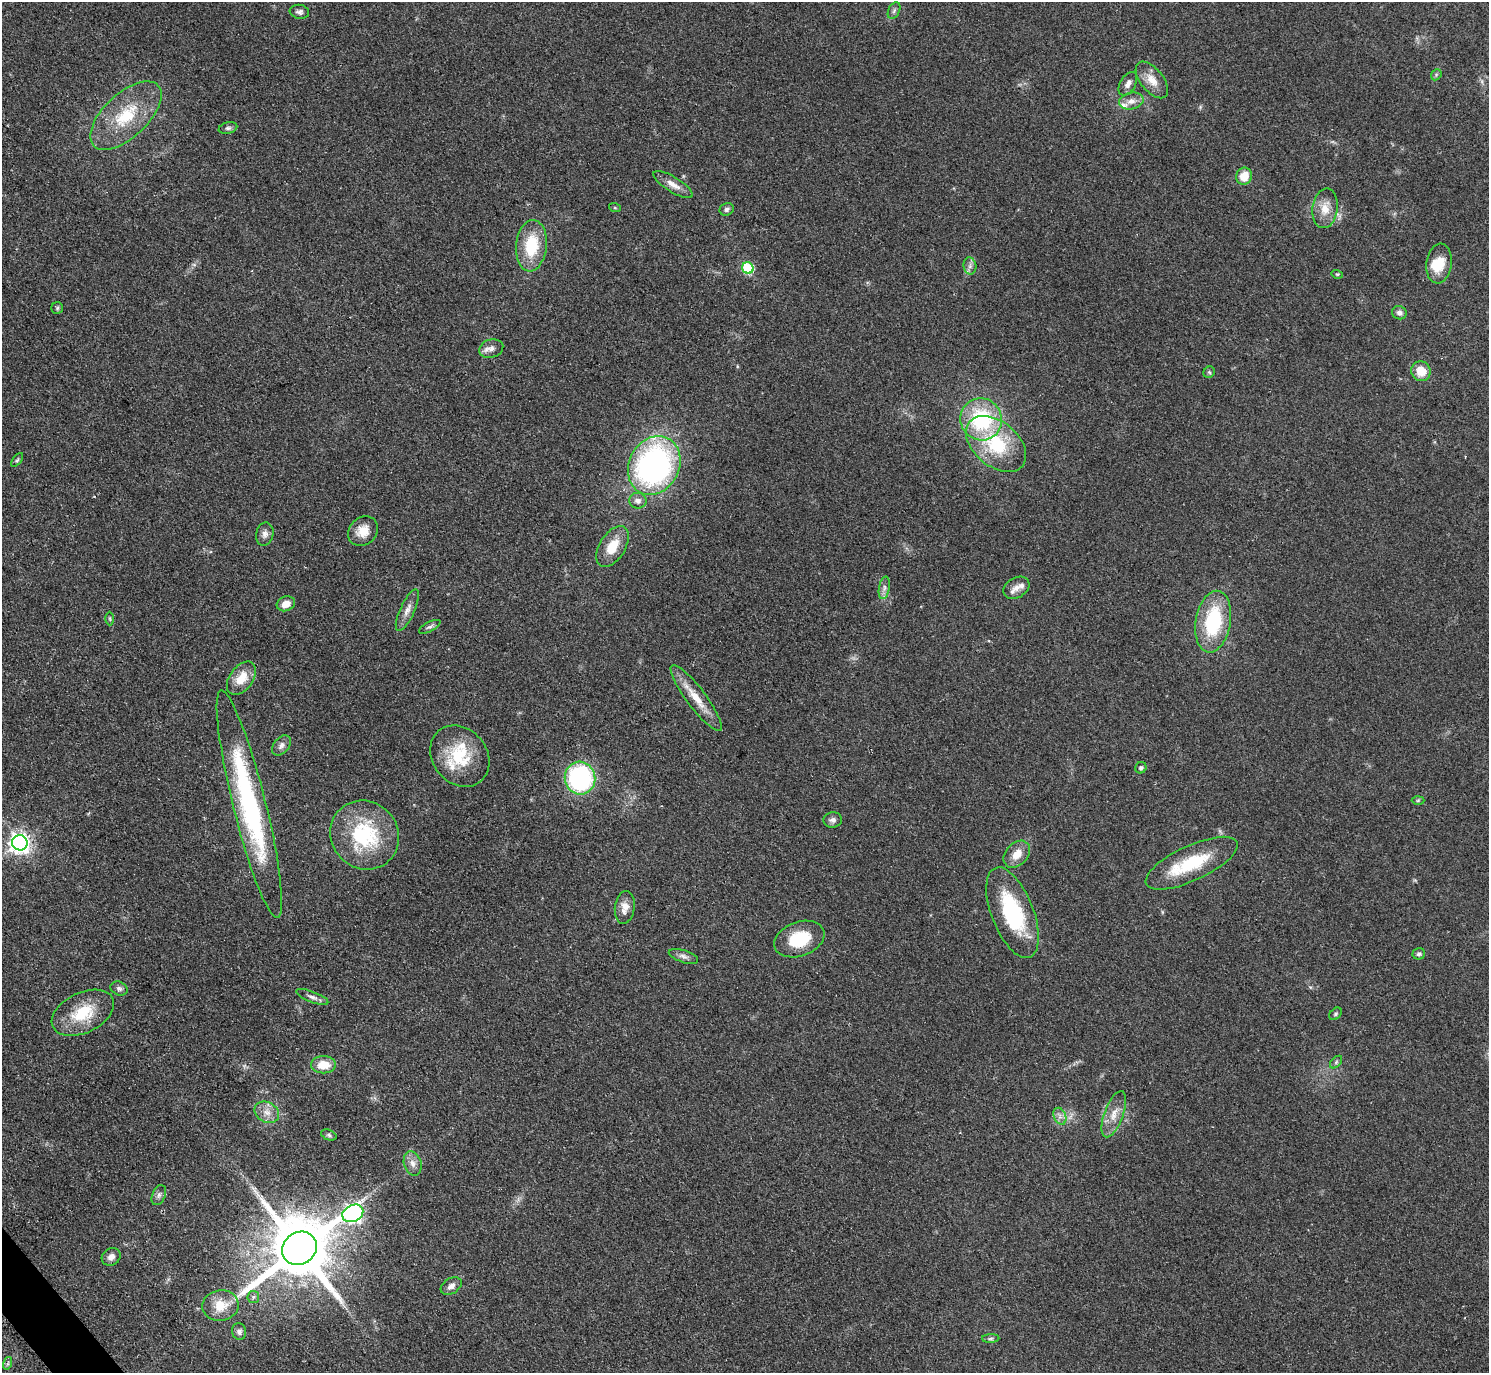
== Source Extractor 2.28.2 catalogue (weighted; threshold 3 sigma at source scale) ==
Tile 7 of 4 x 4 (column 3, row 2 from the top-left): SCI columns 2984-4470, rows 2907-4277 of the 5963 x 5961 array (HDU 1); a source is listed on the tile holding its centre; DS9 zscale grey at full resolution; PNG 1491 x 1375 px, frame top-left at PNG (2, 2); each listed source drawn as its Kron ellipse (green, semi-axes under 4 px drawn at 4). Shown black and unused: <1% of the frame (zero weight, under 2 of 3 exposures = <1% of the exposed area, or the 3 px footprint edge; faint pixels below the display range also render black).
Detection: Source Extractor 2.28.2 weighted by HDU 2 'WHT'; one run over the whole footprint, this tile lists its part. Background 0.0958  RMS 0.0085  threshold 0.0383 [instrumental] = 3 sigma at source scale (4.5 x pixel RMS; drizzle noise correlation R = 1.50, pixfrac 1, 0.05/0.05 arcsec/px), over >= 5 px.
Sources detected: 82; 1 inside a brighter object's white glare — neither listed nor drawn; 4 inside a brighter listed object's ellipse — not listed separately; the other 77 listed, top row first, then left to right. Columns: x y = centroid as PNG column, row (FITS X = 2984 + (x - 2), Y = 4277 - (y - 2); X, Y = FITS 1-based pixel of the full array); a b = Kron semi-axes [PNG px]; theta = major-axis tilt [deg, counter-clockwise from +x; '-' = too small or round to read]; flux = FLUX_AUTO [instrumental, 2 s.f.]
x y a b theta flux
894 11 9 5 64 2.1
299 12 10 7 -8 2.9
1436 75 6 4 48 1.3
1152 80 22 11 -51 11
1128 84 13 7 60 4.6
1131 101 12 8 11 6.5
126 116 44 22 43 46
228 128 9 5 14 2.2
1244 176 8 7 - 14
673 185 23 7 -31 8.1
615 208 6 4 -19 0.96
1325 208 20 12 83 14
727 209 7 6 - 2.2
531 246 26 15 84 37
1439 263 20 12 83 17
970 266 8 6 -80 3.1
748 268 6 5 - 51
1337 274 5 3 - 1
57 308 6 6 - 1.5
1399 313 7 6 - 3.5
491 349 12 9 18 5.3
1421 371 10 9 - 13
1209 372 6 5 - 1.4
981 419 21 20 - 72
996 444 34 22 -40 55
17 460 8 4 54 1.3
654 466 30 25 63 260
638 501 9 8 - 4.8
363 531 16 13 45 12
265 534 11 8 77 4.2
612 547 22 13 58 18
884 588 11 5 80 3.4
1016 588 14 10 29 5.5
286 604 9 7 20 8.5
407 610 22 7 65 6.7
110 619 7 3 -89 1.1
1213 622 31 17 80 62
430 627 12 5 28 2.6
241 678 19 11 53 17
696 698 40 9 -53 19
281 745 11 7 49 4.2
460 756 33 27 -50 43
1141 768 6 5 - 1.9
580 778 16 15 - 130
1418 800 6 4 2 1.2
249 804 117 16 -76 160
833 820 9 7 9 3.3
365 835 35 33 -47 71
20 843 8 7 - 490
1017 854 15 11 46 11
1192 863 50 17 25 48
625 907 16 10 84 8
1012 913 48 21 -69 77
799 939 26 17 20 34
1419 954 6 5 - 1.9
683 956 15 6 -18 3.7
119 988 9 6 -24 2.5
312 997 17 5 -21 3.9
83 1013 33 20 26 35
1336 1014 7 5 42 1.6
1336 1062 7 4 46 1.6
323 1065 12 8 0 15
267 1112 13 10 -30 8
1114 1114 24 9 70 12
1060 1116 9 6 -66 3.6
329 1135 8 5 -21 1.8
413 1163 12 8 -72 6
159 1195 10 6 67 3.1
353 1213 11 8 26 310
299 1248 18 16 36 8700
111 1257 10 8 36 4.8
451 1286 11 7 32 5.1
253 1297 6 5 - 1.7
220 1305 18 15 9 18
239 1331 8 7 - 3.4
991 1339 9 4 1 1.8
8 1363 6 4 72 1.6
Overlapping masked pixels (flux is a lower limit): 1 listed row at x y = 654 466